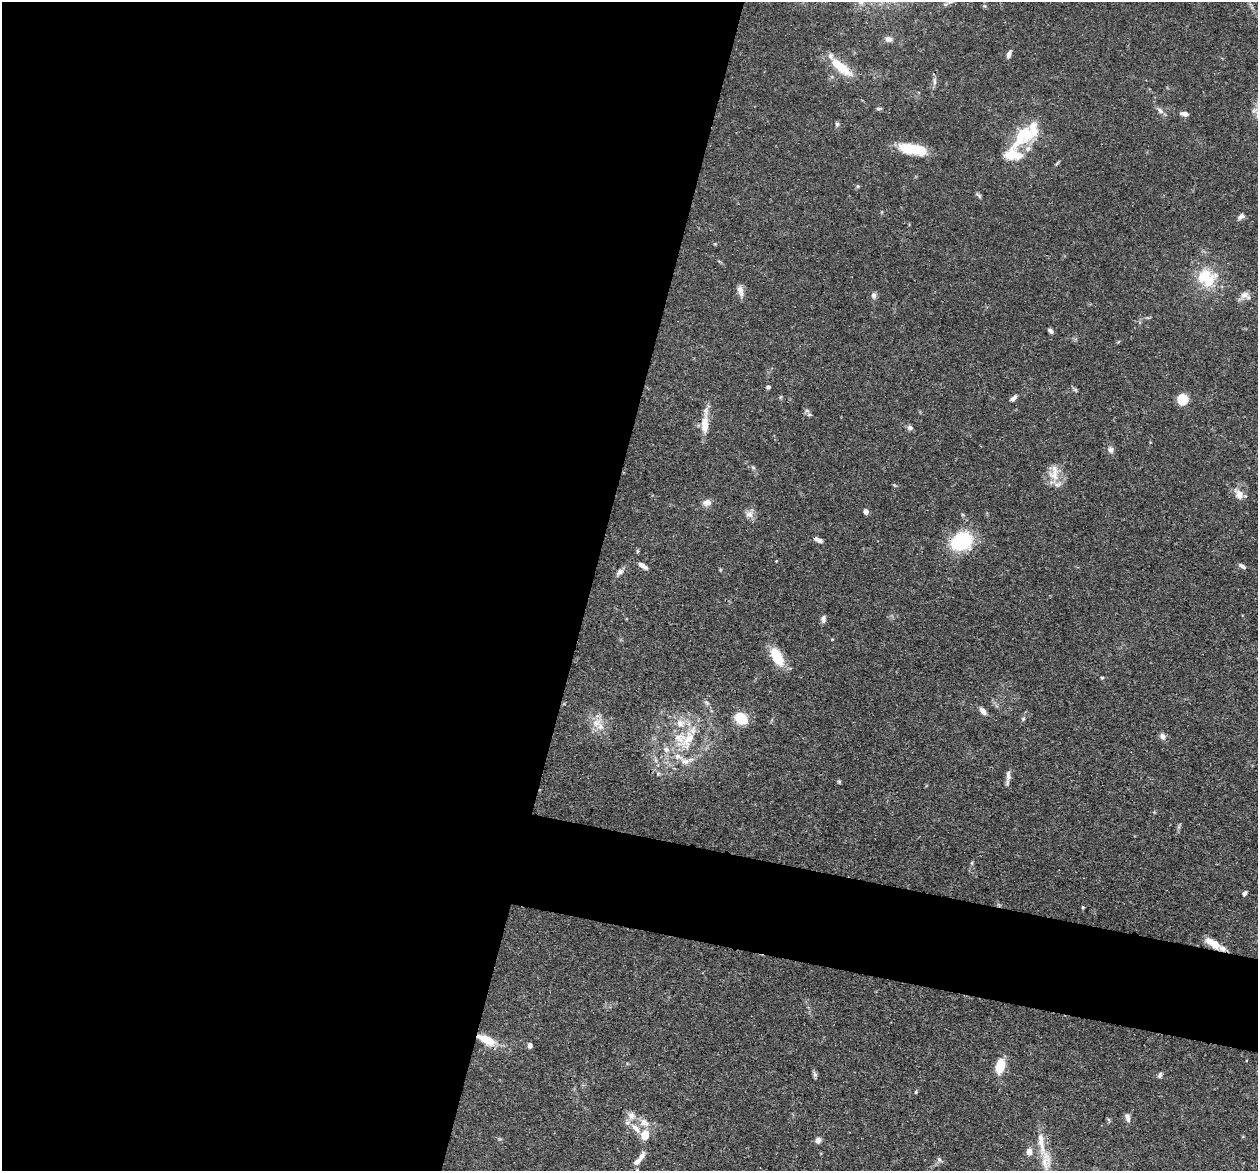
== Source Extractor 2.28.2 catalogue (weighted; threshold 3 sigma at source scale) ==
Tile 5 of 4 x 4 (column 1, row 2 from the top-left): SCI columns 36-1291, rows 2623-3791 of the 5095 x 5122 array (HDU 1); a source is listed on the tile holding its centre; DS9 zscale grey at full resolution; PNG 1260 x 1173 px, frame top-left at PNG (2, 2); no overlay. Shown black and unused: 52% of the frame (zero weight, under 3 of 4 exposures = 5% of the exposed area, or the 3 px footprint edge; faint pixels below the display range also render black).
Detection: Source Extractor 2.28.2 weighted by HDU 2 'WHT'; one run over the whole footprint, this tile lists its part. Background 0.0639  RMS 0.0032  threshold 0.0146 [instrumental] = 3 sigma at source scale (4.5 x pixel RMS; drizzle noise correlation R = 1.50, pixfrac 1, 0.05/0.05 arcsec/px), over >= 5 px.
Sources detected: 82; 11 inside a brighter listed object's ellipse — not listed separately; the other 71 listed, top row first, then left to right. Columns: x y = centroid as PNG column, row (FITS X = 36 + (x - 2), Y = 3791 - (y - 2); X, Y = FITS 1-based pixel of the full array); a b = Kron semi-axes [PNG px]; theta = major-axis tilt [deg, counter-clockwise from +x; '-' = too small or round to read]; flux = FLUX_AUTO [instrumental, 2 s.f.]
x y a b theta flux
888 39 9 7 -2 1.4
1009 55 10 5 76 1.2
841 67 35 11 -39 8.6
934 81 11 4 -86 0.97
878 108 7 3 0 0.53
1160 110 9 5 -42 1.1
1184 114 9 5 -11 1.4
837 124 6 5 - 0.64
1022 136 53 18 52 15
913 149 29 10 -10 12
858 186 5 4 - 0.47
1241 216 9 6 41 1.1
1206 278 27 22 -24 13
740 291 16 7 -71 1.9
874 295 8 6 -77 1
1244 295 13 9 19 2
1050 331 6 4 -46 0.94
768 387 5 4 - 0.71
1075 389 7 4 -19 0.51
1013 398 9 5 41 1.2
1183 399 5 5 - 24
705 425 25 10 88 4.9
910 428 7 6 - 1
1111 450 9 6 -62 1.1
753 468 6 4 -3 0.53
1054 475 19 16 70 5.1
1239 494 15 9 -58 2.8
707 502 10 8 15 2.1
866 511 6 5 - 1.2
749 514 10 9 - 2
963 515 5 3 - 0.35
818 540 10 4 -26 1.4
961 541 20 16 32 23
776 561 4 3 - 0.25
643 566 13 5 -32 1.5
1242 566 10 4 -32 0.9
620 572 11 6 37 1.4
823 619 11 6 86 1.1
777 656 20 10 -62 10
1102 678 4 4 - 0.38
983 711 10 6 -46 1.8
741 718 10 8 -37 12
1023 719 6 4 46 0.49
596 723 14 10 31 3.5
1163 736 9 7 -55 1.4
689 738 35 18 57 15
1008 775 16 6 88 1.6
839 781 5 5 - 0.43
972 863 6 3 -72 0.38
1245 893 6 4 54 0.82
1083 907 4 3 - 0.33
1213 943 21 8 -34 4
487 1040 24 10 -26 6.8
530 1045 6 5 - 1
1246 1060 3 3 - 0.31
1000 1066 15 9 76 7
815 1074 9 5 -80 0.75
1160 1075 7 4 66 0.85
916 1092 6 3 71 0.35
631 1116 10 10 - 2.4
1128 1119 11 6 -72 1.4
1109 1120 6 4 -71 0.44
644 1122 13 10 -32 2.7
635 1128 16 8 -46 3.4
645 1135 11 8 76 4.9
818 1140 7 6 - 1.4
1041 1143 42 9 -80 7.8
1029 1152 8 6 85 2.1
939 1160 7 5 -50 0.77
637 1162 11 6 44 2
637 1170 4 3 - 0.31
Overlapping masked pixels (flux is a lower limit): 3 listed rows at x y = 1213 943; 487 1040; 1041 1143
Isophote crosses this tile's border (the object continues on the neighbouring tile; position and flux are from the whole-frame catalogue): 2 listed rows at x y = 1041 1143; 637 1170